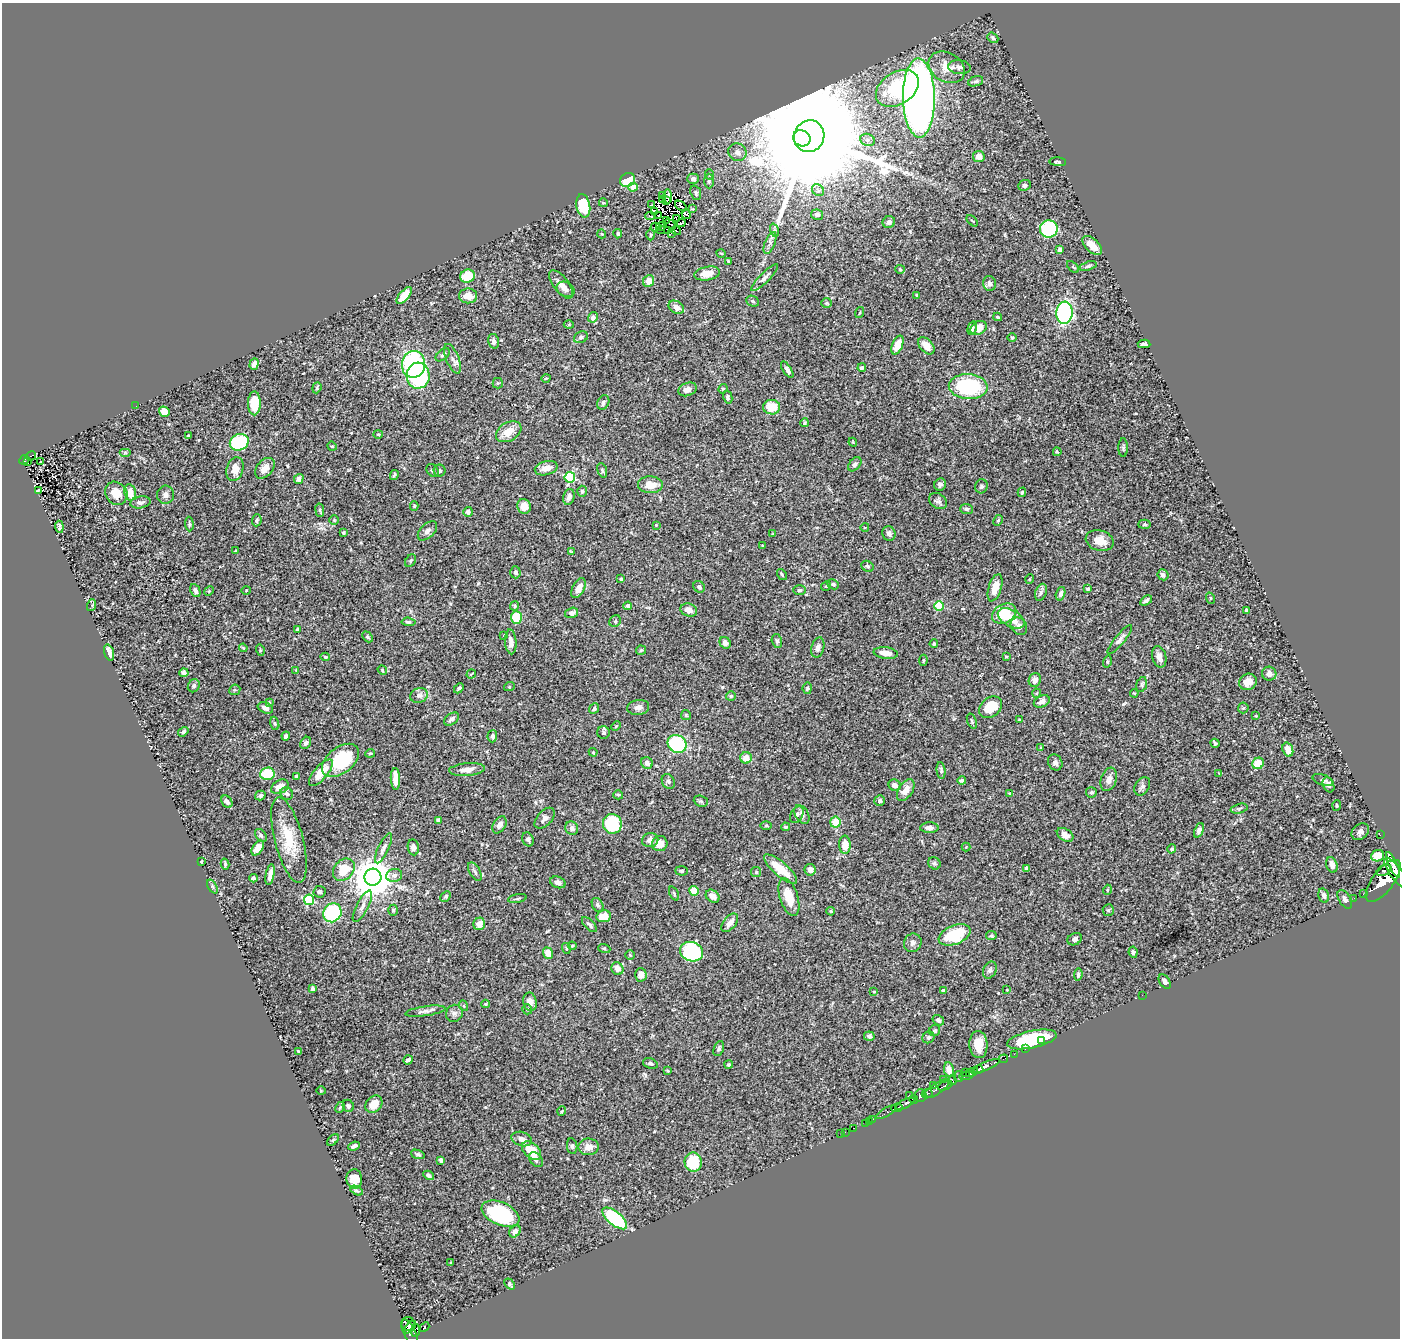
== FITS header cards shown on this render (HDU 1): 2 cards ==
NAXIS1  =                 1398
NAXIS2  =                 1336

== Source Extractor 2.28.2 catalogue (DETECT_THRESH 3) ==
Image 1398 x 1336 px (HDU 1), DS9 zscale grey, 1 PNG px = 1 image px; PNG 1402 x 1340 px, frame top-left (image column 1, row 1336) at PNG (2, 3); each listed source drawn as its Kron ellipse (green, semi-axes under 4 px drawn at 4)
Background 0.467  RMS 0.022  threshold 0.0653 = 3 sigma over >= 5 px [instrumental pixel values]
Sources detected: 458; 4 with non-positive FLUX_AUTO (blend fragments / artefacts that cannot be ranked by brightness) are neither listed nor drawn; the other 454 listed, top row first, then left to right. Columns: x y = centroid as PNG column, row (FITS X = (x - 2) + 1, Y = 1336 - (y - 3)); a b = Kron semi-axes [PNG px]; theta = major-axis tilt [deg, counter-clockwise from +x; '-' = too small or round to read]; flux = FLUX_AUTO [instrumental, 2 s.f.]
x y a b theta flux
993 38 6 4 -39 2.2
947 67 19 14 -31 27
959 67 11 7 -5 6
976 81 8 5 18 3
897 88 23 16 32 100
919 98 39 16 -89 1400
809 136 16 15 - 83000
802 138 9 8 - 10000
867 140 7 6 - 4.5
737 152 9 8 - 6.7
979 157 6 5 - 9.7
1058 162 8 3 -5 2.1
710 175 5 3 - 1.4
693 179 5 5 - 4
627 180 8 6 27 35
709 181 7 4 -89 2.7
1025 185 6 5 - 3.1
633 187 5 4 - 23
818 190 7 5 -44 3
696 193 7 5 -68 2.9
663 195 3 2 - 280
668 196 7 4 -88 4
663 199 3 2 - 1.4
666 201 2 2 - 3.7
603 203 4 3 - 1.8
651 205 3 2 - 2.5
583 206 12 7 -79 45
681 206 7 3 -36 2.3
692 209 2 2 - 1.2
655 211 3 2 - 1.3
686 214 5 2 - 2.8
817 215 6 5 - 5.5
650 216 4 2 - 1.5
659 216 4 2 - 1.7
676 219 2 2 - 1.2
667 220 4 3 - 0.78
972 221 7 2 -44 1.3
889 222 6 6 - 4.9
681 223 4 3 - 1.2
670 224 6 2 -34 0.48
655 227 5 2 - 3
661 227 5 3 - 6.1
1049 229 9 8 - 140
661 230 4 2 - 3.3
774 230 7 4 -72 3
667 231 3 2 - 2.1
676 231 5 2 - 2.9
671 233 2 2 - 1.4
602 234 4 3 - 1.2
618 234 5 4 - 3
651 235 6 3 90 1.8
770 243 11 5 68 5.7
1092 245 12 6 -43 20
1060 249 4 4 - 3.9
721 253 4 3 - 1.2
728 261 4 3 - 1.3
1088 266 9 4 17 2.9
1073 267 7 3 -45 1.6
900 269 5 4 - 1.6
707 273 13 6 10 16
468 276 7 6 - 40
765 278 18 5 45 6.7
649 281 6 5 - 11
989 283 7 6 - 5.9
561 284 17 7 -52 12
566 289 9 7 -29 6
404 295 10 5 49 29
917 295 3 3 - 2
468 296 9 7 -2 14
753 301 6 5 - 2.5
826 303 5 4 - 1.8
676 307 8 6 -33 11
860 313 6 2 71 1.1
1064 313 11 8 84 230
593 317 5 4 - 8.8
998 317 4 3 - 1.8
569 325 5 3 - 1.3
972 328 7 4 77 3.1
979 328 8 6 30 16
581 337 7 5 26 3.6
1012 337 5 3 - 1.3
494 341 7 5 -76 5.2
1144 344 6 3 -3 3.6
897 345 10 5 68 21
926 346 10 6 -48 13
443 355 8 5 40 3.7
453 359 16 6 -68 7.4
254 364 6 4 71 7.6
413 364 13 11 79 180
862 368 4 3 - 2.5
787 370 9 4 -58 5.3
418 376 13 11 86 150
546 378 4 3 - 1.2
498 383 5 5 - 2.2
968 387 19 12 -4 120
317 388 6 3 70 2
687 389 9 6 19 8.3
723 389 5 4 - 1.7
728 397 7 4 -77 2.9
254 403 12 6 89 37
603 403 7 5 66 4.1
136 406 2 2 - 1.7
772 407 8 7 - 30
164 412 6 5 - 19
805 423 4 4 - 1.7
509 432 13 9 30 19
378 434 5 4 - 1.6
188 436 3 3 - 2.5
239 442 9 8 - 110
853 442 4 3 - 1.3
332 446 5 4 - 1.4
1123 448 9 5 90 2.9
1057 452 4 2 - 1.8
125 453 6 4 0 1.9
31 456 5 3 - 17
24 460 5 3 - 66
27 461 3 3 - 15
40 462 3 2 - 1.2
855 464 8 5 50 4
265 468 12 8 48 12
546 468 11 7 14 11
235 469 12 8 74 15
433 470 7 5 -51 3.1
440 470 6 6 - 2.7
602 470 7 4 -72 2.4
394 475 5 3 - 2.3
570 477 5 5 - 110
299 479 5 4 - 8.6
650 485 12 8 -1 21
940 485 6 6 - 4.3
981 486 7 6 - 3.4
38 490 3 2 - 1.1
582 491 5 4 - 2.6
130 492 8 5 -78 18
1022 492 5 3 - 1.6
116 493 12 10 -50 20
165 495 9 8 - 5.5
569 497 8 5 75 6.4
938 501 10 7 -34 4.8
140 502 10 6 11 4.8
414 506 4 4 - 2.1
524 506 7 6 - 16
967 509 6 5 - 2.9
320 510 7 3 -82 2.1
468 512 5 4 - 4.8
257 520 6 4 85 3
334 520 4 4 - 1.5
998 520 6 4 62 2.2
189 524 7 4 -87 2.2
1144 524 6 4 3 2.1
656 525 3 3 - 1
59 527 6 3 -85 3.1
865 527 4 3 - 1
427 531 12 6 45 6.1
343 533 4 3 - 1.5
889 533 7 6 - 4.8
773 534 4 2 - 1.1
1100 541 14 10 -16 18
762 545 3 2 - 1.1
235 551 3 2 - 0.85
571 551 4 2 - 1.1
411 561 7 5 56 2.4
867 566 6 5 - 2.5
515 572 6 5 - 3.5
782 574 6 3 -54 1.8
1163 575 5 5 - 4.8
621 579 4 3 - 2
1030 579 5 3 - 1.1
833 584 6 5 - 2.9
826 586 5 3 - 1.4
699 587 6 5 - 3.3
579 588 11 6 61 12
995 588 14 6 72 20
1088 589 4 4 - 2.6
246 590 5 3 - 1.2
799 590 6 5 - 2.7
195 591 7 4 -65 4.7
209 591 5 4 - 1.8
1041 592 9 5 71 4.1
1060 594 7 4 74 5.8
1210 598 6 3 -72 1.4
1146 600 6 4 32 3.6
92 605 6 4 72 2.3
515 606 4 4 - 3.2
628 606 4 4 - 4
939 606 5 4 - 71
689 610 8 6 -16 9.9
1246 610 4 2 - 1.9
571 613 7 5 17 5.8
1004 614 13 9 26 35
516 618 6 5 - 47
1011 618 14 8 -29 23
615 621 6 5 - 2.7
408 622 7 4 -6 2.9
1019 626 9 7 -51 7.1
297 629 3 2 - 1.4
504 635 4 3 - 1.4
368 637 6 4 -48 2.1
1120 640 18 5 50 6.1
777 641 7 5 -74 2.7
511 642 12 5 -85 9
725 643 6 5 - 4.5
934 644 4 3 - 1.5
818 647 10 6 76 6
243 648 4 3 - 1.5
260 650 6 3 -74 1.7
641 650 5 4 - 1.9
109 652 8 4 -73 9.4
886 653 12 5 -8 12
1006 656 3 2 - 1.1
325 657 5 4 - 2.1
1159 657 11 7 -76 8.7
923 660 5 4 - 1.8
1107 661 6 4 72 1.9
296 670 3 3 - 1
382 670 5 4 - 1.7
184 673 4 4 - 3.7
471 674 5 2 - 1.4
1269 674 7 7 - 7.7
1035 680 7 6 - 5.8
1248 682 9 8 - 14
1142 685 8 5 74 2.5
194 686 7 5 61 3.6
509 687 5 3 - 1.3
459 688 6 4 45 3.2
807 688 5 4 - 3.1
235 690 6 5 - 2.1
1037 693 4 3 - 1.1
1134 693 4 3 - 1.2
419 695 9 7 25 6.2
731 696 5 5 - 1.9
1042 701 8 5 26 8.6
269 702 3 3 - 1.3
638 707 11 7 8 7.3
991 707 12 9 37 36
265 708 8 5 -22 5.1
594 708 5 4 - 3.5
1243 708 5 5 - 1.9
686 715 5 5 - 1.9
1256 716 3 2 - 1
451 719 8 5 36 4.5
1019 720 4 3 - 1.2
972 721 8 4 -70 2.5
275 723 7 4 -71 2.3
616 726 5 3 - 1.4
183 732 6 4 35 3.3
604 732 6 6 - 2.8
286 736 4 4 - 4.8
492 736 6 5 - 3.7
306 743 6 5 - 3.6
1215 743 5 3 - 2.6
677 744 10 8 -32 150
1041 748 4 4 - 1.4
1288 750 7 5 -71 14
593 752 4 4 - 1.6
370 753 5 3 - 1.6
746 758 6 5 - 13
340 760 21 13 38 77
1055 762 8 7 - 5.3
647 763 6 5 - 7.4
1258 763 6 5 - 26
467 769 18 6 5 11
941 770 8 4 -84 2.9
321 773 17 6 49 26
1219 773 4 4 - 1
267 774 7 6 - 47
296 776 4 3 - 2.7
395 779 11 4 -87 20
1109 779 12 7 72 10
1323 780 11 5 -20 4.1
668 781 8 6 -60 3.6
962 781 4 3 - 3.1
895 785 6 5 - 8.4
1328 785 8 5 -67 4.6
1142 786 10 7 56 5.1
280 787 9 6 30 16
906 790 12 7 57 14
1091 792 5 5 - 2.7
287 794 6 5 - 3.2
1010 794 3 3 - 2.4
260 795 5 4 - 3.2
618 795 5 4 - 1.8
701 801 7 5 -20 2.8
880 801 5 5 - 3.2
227 802 7 5 -51 5.7
1337 805 5 4 - 1.7
1239 809 8 4 14 3.1
802 814 10 6 -60 5.6
797 815 9 6 61 3.9
545 818 12 7 47 7.5
438 820 4 3 - 3.4
835 822 5 5 - 25
612 824 10 9 - 96
500 825 9 6 60 6.6
766 826 6 4 0 1.4
785 827 4 3 - 2.1
572 828 7 6 - 6.8
929 828 9 5 0 6.4
1199 830 7 4 67 5.8
1360 832 9 7 40 5.6
261 835 7 5 -52 2.8
1065 835 9 6 -32 11
1380 835 3 2 - 6.9
528 839 7 5 -68 3.3
289 840 44 14 -75 48
650 840 8 7 - 8.6
660 844 8 7 - 17
845 845 9 5 -88 22
413 847 8 5 -81 5.4
966 847 4 4 - 1.3
258 848 8 5 56 13
383 848 16 5 64 6
1172 849 4 3 - 2.7
1377 856 7 5 20 17
201 862 3 3 - 1.5
934 863 7 6 - 3.2
225 864 5 3 - 2.3
1332 865 8 5 -73 7
1393 865 14 4 -65 730
1026 868 3 3 - 2.2
780 869 21 7 -41 31
344 870 12 9 49 35
810 870 6 5 - 6.6
1384 870 8 5 29 350
681 871 6 4 -3 2
475 872 10 5 -58 4
756 872 5 5 - 2.1
1396 873 18 6 -54 1600
270 874 10 4 79 8.1
394 875 8 6 13 5.8
373 877 8 8 - 4500
253 878 4 4 - 3.2
1383 881 25 10 53 4200
558 882 8 5 -20 6.3
212 886 7 4 -59 2.7
1107 890 5 3 - 1.2
694 891 5 4 - 22
319 892 6 6 - 2.4
674 893 7 3 -64 1.7
1363 894 2 2 - 9.4
446 896 5 4 - 2.4
713 896 7 6 - 8.7
1324 896 7 5 -76 4.7
789 897 19 9 -72 28
517 898 9 3 11 2
1354 898 2 2 - 6.8
1345 899 10 6 -59 4.4
309 900 5 5 - 100
598 905 7 5 -63 3.2
362 906 17 6 63 8.5
393 910 5 4 - 1.9
1108 910 6 5 - 2.4
831 911 4 3 - 1.9
332 913 10 8 54 110
604 916 7 6 - 27
730 923 11 6 50 9.1
479 924 6 6 - 11
589 925 9 4 -45 3.8
955 935 17 9 22 68
991 936 5 4 - 2.1
1075 939 7 6 - 4.4
913 943 9 8 - 6
572 946 4 4 - 1.6
566 948 5 3 - 1.8
604 948 6 4 -19 1.6
692 952 12 9 -18 140
1133 952 5 4 - 3.3
548 953 6 4 -69 20
630 955 4 4 - 1.7
617 969 6 5 - 11
990 970 9 6 64 4.3
1078 974 6 4 85 3.1
641 975 7 6 - 9.1
1165 982 8 5 -55 6.3
313 989 4 4 - 4.7
943 990 4 3 - 2.9
1007 990 4 3 - 1
874 992 4 3 - 1
1142 995 2 2 - 4.2
530 1002 9 6 -78 11
486 1004 4 3 - 1.6
464 1006 5 3 - 1.3
527 1009 5 5 - 2
425 1011 20 5 8 7.1
454 1013 9 8 - 5.8
938 1020 6 5 - 5.4
935 1031 6 5 - 2.8
869 1036 5 4 - 3.7
928 1037 6 5 - 3.8
1032 1039 25 8 12 99
1042 1041 3 3 - 15
978 1044 13 9 -87 24
719 1049 8 5 69 3.3
1025 1049 2 2 - 11
298 1051 4 3 - 0.91
1014 1054 2 2 - 8.7
1004 1059 4 2 - 16
408 1060 5 4 - 4.7
650 1063 8 5 -18 3.6
729 1065 4 4 - 2.2
986 1066 15 4 24 500
949 1070 7 5 -78 12
978 1070 5 3 - 400
668 1071 3 3 - 1.6
965 1072 3 2 - 37
972 1072 6 4 28 440
967 1076 7 3 12 190
959 1077 5 3 - 150
943 1079 2 2 - 11
952 1080 5 3 - 220
933 1085 3 2 - 76
945 1085 7 3 24 290
936 1089 15 5 34 460
321 1091 5 3 - 1.1
927 1094 5 3 - 230
909 1095 2 2 - 6.6
920 1096 6 6 - 930
913 1099 4 3 - 350
374 1104 9 7 46 18
905 1104 10 3 26 820
348 1106 6 5 - 2.8
340 1107 6 4 61 2.1
897 1108 6 3 10 450
562 1111 5 3 - 1.3
886 1112 11 3 31 170
873 1119 2 2 - 13
869 1121 2 2 - 6.2
865 1123 2 2 - 5
854 1128 3 2 - 7.8
845 1132 2 2 - 3.8
841 1134 2 2 - 3.4
522 1139 10 7 -18 10
333 1140 7 4 45 1.8
354 1146 6 3 22 4.9
572 1146 8 5 -80 2.9
589 1147 10 8 2 13
531 1151 11 7 -43 36
418 1154 7 4 -18 2.5
441 1160 4 3 - 3.4
536 1160 8 6 -51 5.1
693 1162 9 8 - 54
429 1175 5 4 - 4.1
354 1179 9 8 - 18
357 1191 7 4 -27 2.5
501 1214 20 11 -24 130
615 1218 15 6 -40 130
515 1231 6 5 - 7.7
451 1263 3 2 - 1.1
510 1284 6 4 -52 2.9
408 1324 7 7 - 310
410 1327 7 3 46 190
425 1327 5 4 - 170
415 1330 6 4 86 160
410 1333 14 6 -65 410
At the frame edge (FLAGS 8, measured only in part): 1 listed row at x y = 1396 873
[4 non-positive-flux detections neither listed nor drawn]